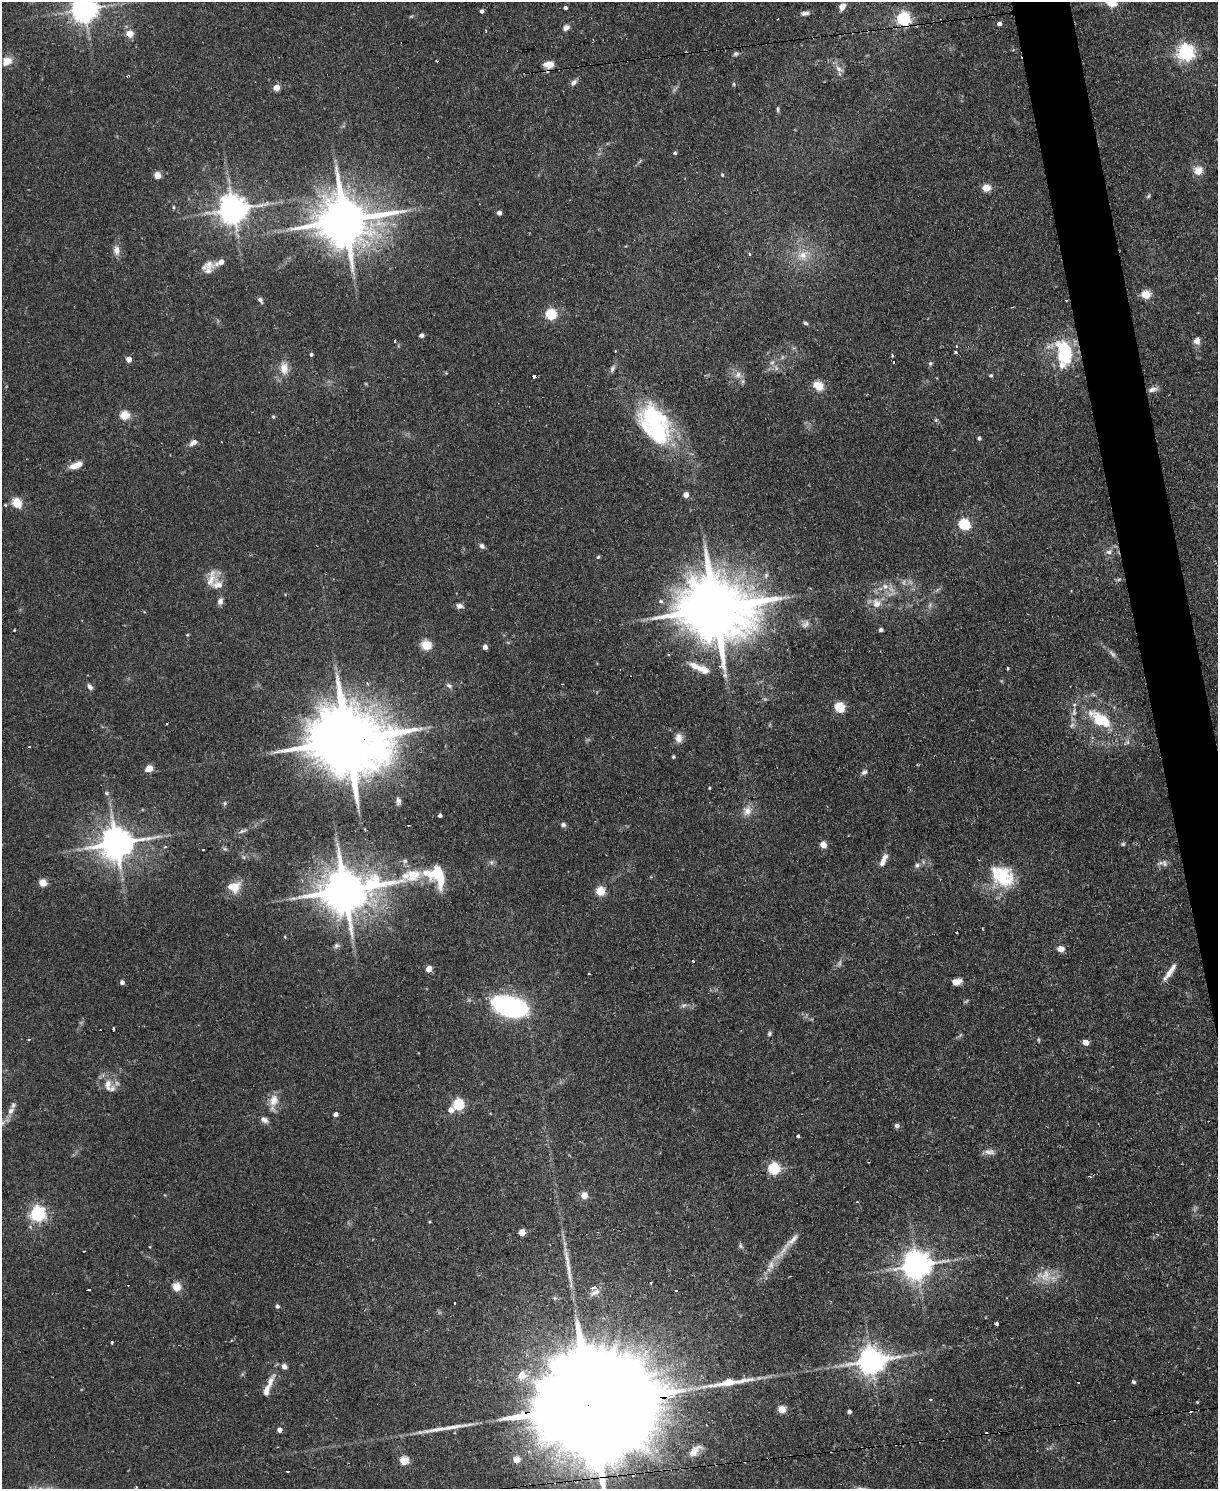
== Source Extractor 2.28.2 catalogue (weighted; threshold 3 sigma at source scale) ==
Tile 6 of 4 x 3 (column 2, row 2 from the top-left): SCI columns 1217-2432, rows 1735-3221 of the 4865 x 4839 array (HDU 1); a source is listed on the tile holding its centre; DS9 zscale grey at full resolution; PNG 1220 x 1491 px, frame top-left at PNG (2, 2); no overlay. Shown black and unused: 3% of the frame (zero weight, under 2 of 3 exposures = <1% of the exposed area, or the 3 px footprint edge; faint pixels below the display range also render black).
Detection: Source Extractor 2.28.2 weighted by HDU 2 'WHT'; one run over the whole footprint, this tile lists its part. Background 0.0867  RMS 0.0058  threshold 0.0261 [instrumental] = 3 sigma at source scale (4.5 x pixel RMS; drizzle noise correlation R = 1.50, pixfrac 1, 0.05/0.05 arcsec/px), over >= 5 px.
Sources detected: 221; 7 too faint to see at this stretch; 2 inside a brighter object's white glare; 10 cosmic-ray / hot-pixel residue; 3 long thin detections or spike segments (spike, bleed or trail) — not listed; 8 inside a brighter listed object's ellipse — not listed separately; the other 191 listed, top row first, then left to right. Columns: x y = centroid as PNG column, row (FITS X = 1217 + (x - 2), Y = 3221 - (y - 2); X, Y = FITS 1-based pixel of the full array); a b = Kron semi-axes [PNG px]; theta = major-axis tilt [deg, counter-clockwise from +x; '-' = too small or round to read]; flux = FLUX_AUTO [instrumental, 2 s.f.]
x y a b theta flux
1111 2 5 5 - 40
842 7 9 6 49 3.7
565 8 4 3 - 1.6
84 9 8 8 - 710
482 11 4 4 - 1.8
805 13 10 5 6 2.4
903 19 6 6 - 130
999 24 4 4 - 2.9
566 27 9 7 29 2.7
486 31 4 3 - 0.75
130 34 5 5 - 13
1186 52 6 6 - 210
736 54 6 5 - 1.4
7 61 13 10 30 6.4
549 65 11 8 8 7
839 69 13 6 -35 2.8
127 76 4 3 - 0.61
573 82 9 6 42 2.5
734 84 6 3 90 0.71
276 87 4 4 - 9.9
778 109 7 4 84 0.95
675 153 4 4 - 1.1
1198 171 10 9 - 6.8
722 175 4 4 - 0.78
157 176 7 6 - 4.7
986 188 5 4 - 18
1148 196 7 4 61 1
173 207 5 3 - 0.63
233 209 9 8 - 950
499 213 4 4 - 2.9
344 221 16 13 4 3500
116 250 12 8 -85 4.2
750 255 3 3 - 1.6
803 255 14 14 - 9.3
208 267 17 13 47 6.3
1146 295 5 5 - 25
260 300 8 5 -57 1.7
551 314 5 5 - 54
805 323 5 4 - 1.4
421 335 4 4 - 2.5
395 341 4 3 - 0.55
1196 341 9 8 - 3.6
956 347 3 3 - 0.69
955 353 3 3 - 2.2
1064 353 27 17 -79 36
311 354 4 4 - 1.1
892 355 4 3 - 1.1
129 359 4 4 - 6.1
893 362 3 3 - 1.7
772 363 7 6 - 2
930 363 6 5 - 1
284 368 16 10 -83 7.2
612 369 10 5 62 1.7
446 373 4 4 - 0.54
991 375 5 4 - 0.82
738 376 10 4 14 2
818 386 13 10 -30 8.1
1152 390 13 6 13 2.8
124 415 5 5 - 27
273 417 5 4 - 0.86
936 420 5 5 - 0.82
655 424 46 31 -53 75
979 438 4 4 - 1.4
193 442 10 6 33 3.3
76 465 16 7 21 6.4
686 495 4 4 - 5.8
17 503 5 5 - 31
964 524 6 5 - 57
482 546 7 6 - 1.8
1109 552 10 7 7 2.6
598 557 5 5 - 0.79
218 585 19 15 -23 8.7
885 586 10 9 - 4.4
937 590 7 4 72 0.99
220 601 8 6 79 2.8
877 603 14 12 -59 6.9
930 605 6 6 - 1.5
459 606 8 6 -13 2.7
715 608 22 17 -1 5900
806 624 13 8 44 2.8
14 630 3 3 - 0.44
881 630 4 4 - 1.5
187 635 5 4 - 0.65
426 645 11 10 - 8
485 647 5 5 - 2
1112 654 13 5 -52 2.2
695 666 22 8 -29 6.9
1008 668 4 3 - 0.67
449 685 9 6 -31 1.7
90 687 8 5 -57 2.1
839 707 5 5 - 39
1074 712 13 6 85 3
1100 720 22 11 -34 26
678 738 13 9 90 4.3
347 741 24 18 0 7500
29 747 3 2 - 0.46
673 757 4 4 - 0.9
917 764 3 3 - 0.66
149 768 5 4 - 12
864 773 9 5 17 1.7
709 788 3 3 - 0.62
106 793 7 5 -31 1.2
398 801 8 5 -84 1.7
225 803 6 5 - 0.9
747 811 14 11 56 5.7
440 815 4 3 - 1.9
563 825 6 5 - 1.5
242 831 12 5 24 1.8
116 843 10 9 - 1400
1123 844 5 5 - 1
823 845 8 7 - 4
165 847 4 3 - 0.9
203 849 3 3 - 1.1
225 849 6 5 - 0.98
244 857 6 4 -88 0.97
883 860 18 7 65 4.6
405 861 7 6 - 1.6
491 862 6 6 - 1.4
1164 864 11 7 -75 2.5
917 865 8 6 29 1.8
1002 876 33 24 -35 30
43 883 5 5 - 17
235 887 19 11 61 7.7
345 890 34 12 10 2600
600 891 5 5 - 26
956 932 3 3 - 1.5
336 945 7 7 - 1.6
1061 949 8 7 - 3.7
693 961 4 3 - 0.78
429 969 4 4 - 9.3
1169 973 21 7 54 5.7
589 974 3 2 - 0.89
122 982 5 4 - 2.3
956 982 11 7 14 4.2
684 1005 9 5 36 1.5
510 1006 29 15 -15 140
113 1029 4 2 - 1.3
100 1030 2 2 - 0.46
769 1034 7 5 50 1.2
29 1039 3 2 - 1.3
1038 1040 6 3 -81 0.65
1085 1042 5 4 - 6.7
108 1085 18 11 -90 6.7
274 1100 17 12 77 7.3
458 1105 6 5 - 54
451 1110 6 5 - 4.1
11 1111 12 8 58 4
335 1114 4 4 - 2.9
264 1120 9 7 -24 2.7
2 1123 8 6 24 1.7
897 1126 5 5 - 2.3
798 1136 3 3 - 1.3
989 1152 16 7 -1 3.3
868 1162 2 2 - 0.58
774 1169 6 5 - 77
1090 1176 4 3 - 0.97
584 1195 6 6 - 5.3
857 1202 3 3 - 0.64
38 1214 6 6 - 170
429 1222 4 3 - 0.53
522 1232 5 5 - 11
792 1240 34 7 44 7.2
740 1246 8 6 -66 1.3
84 1251 3 2 - 0.72
917 1265 9 8 - 930
1045 1276 20 17 -72 11
651 1283 3 2 - 0.78
176 1287 5 5 - 23
594 1288 5 3 - 4.5
88 1290 3 2 - 0.96
595 1292 17 6 25 3.3
455 1304 3 2 - 1
277 1306 5 5 - 1.5
996 1323 3 3 - 2.3
112 1342 3 3 - 2.6
871 1361 9 8 - 720
284 1366 6 6 - 2.5
522 1375 13 12 - 8.3
270 1381 22 8 64 5.8
1133 1382 4 4 - 1.3
930 1399 3 3 - 0.77
1197 1402 3 3 - 0.54
594 1405 80 21 6 47000
782 1409 5 5 - 15
849 1412 4 3 - 1.6
279 1430 4 4 - 3.2
696 1450 19 10 39 6
516 1460 5 5 - 9
404 1461 5 5 - 26
288 1471 3 2 - 1.2
136 1487 3 3 - 0.71
Overlapping masked pixels (flux is a lower limit): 5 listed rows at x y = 903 19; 549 65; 715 608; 347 741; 594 1405
Isophote crosses this tile's border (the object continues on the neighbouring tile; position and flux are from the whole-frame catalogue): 5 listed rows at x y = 1111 2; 84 9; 2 1123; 594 1405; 136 1487